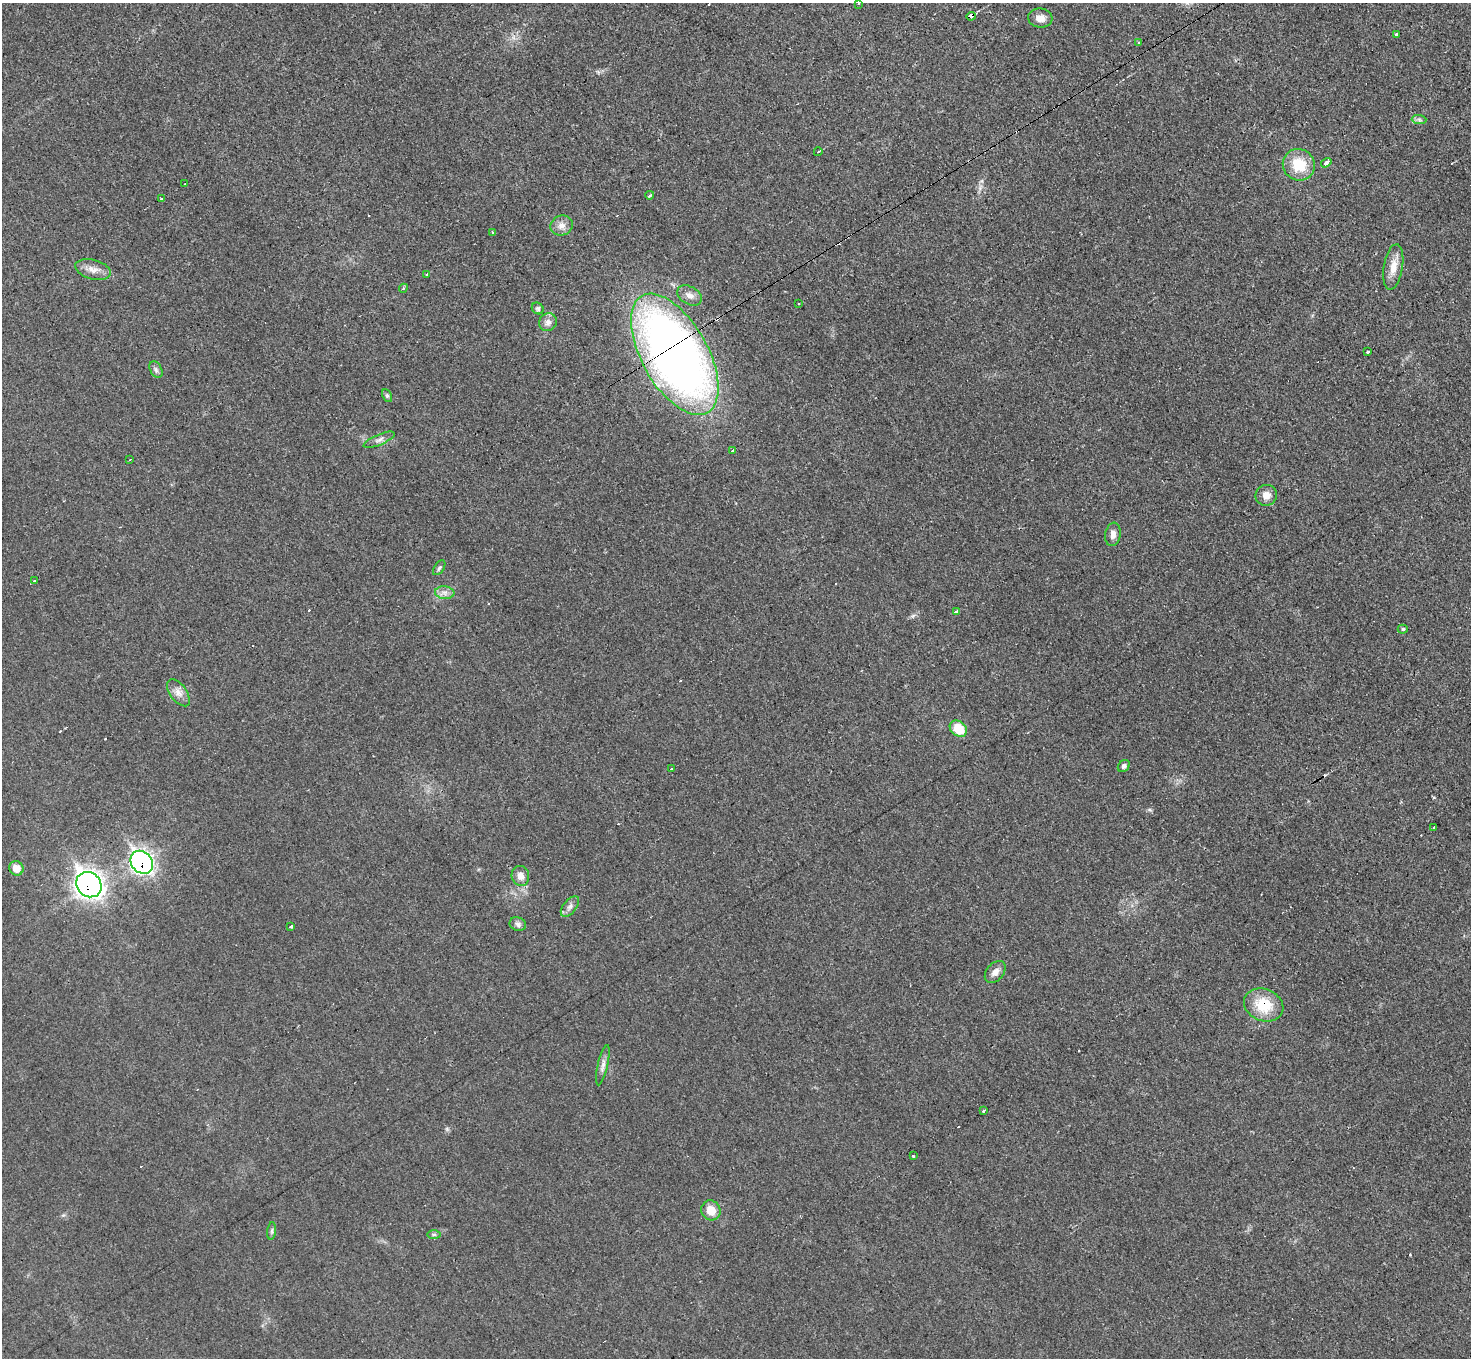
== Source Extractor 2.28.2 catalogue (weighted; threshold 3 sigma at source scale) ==
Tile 10 of 4 x 4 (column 2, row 3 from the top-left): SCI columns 1470-2938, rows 1512-2867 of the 5878 x 5872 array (HDU 1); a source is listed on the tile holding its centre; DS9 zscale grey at full resolution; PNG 1473 x 1360 px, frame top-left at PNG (2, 3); each listed source drawn as its Kron ellipse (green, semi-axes under 4 px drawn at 4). Shown black and unused: <1% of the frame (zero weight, under 3 of 4 exposures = <1% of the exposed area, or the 3 px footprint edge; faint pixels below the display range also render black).
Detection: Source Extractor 2.28.2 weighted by HDU 2 'WHT'; one run over the whole footprint, this tile lists its part. Background 0.0333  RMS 0.0044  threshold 0.0198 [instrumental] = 3 sigma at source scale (4.5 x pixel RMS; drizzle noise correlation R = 1.50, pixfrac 1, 0.05/0.05 arcsec/px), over >= 5 px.
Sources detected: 72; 16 cosmic-ray / hot-pixel residue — neither listed nor drawn; the other 56 listed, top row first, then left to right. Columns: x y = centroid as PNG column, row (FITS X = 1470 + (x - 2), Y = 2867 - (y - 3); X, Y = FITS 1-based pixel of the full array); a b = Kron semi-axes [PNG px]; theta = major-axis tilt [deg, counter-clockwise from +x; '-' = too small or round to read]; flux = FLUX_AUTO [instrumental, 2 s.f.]
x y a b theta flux
859 4 3 3 - 1.1
971 16 4 4 - 38
1040 18 12 9 -7 3.8
1397 35 4 3 - 3.6
1139 42 3 2 - 0.49
1419 119 7 4 -2 1.1
818 152 4 2 - 0.3
1326 163 5 3 - 9.4
1299 165 16 15 - 13
185 184 3 3 - 1.1
650 195 4 3 - 2.2
161 199 3 3 - 1.2
561 226 11 9 25 3.2
493 232 3 3 - 6.3
1393 267 23 9 80 5.7
93 269 18 9 -15 4
427 274 3 3 - 2.7
403 288 4 4 - 0.71
690 295 13 9 -29 2.9
799 303 3 2 - 0.48
538 308 6 5 - 0.98
548 322 9 8 - 2.5
1368 352 3 3 - 3.2
675 354 67 33 -61 400
156 370 9 5 -64 1.3
387 396 7 4 -62 0.81
379 440 16 5 22 2.1
732 450 3 3 - 1.7
130 460 3 2 - 0.54
1266 495 11 10 - 3.7
1113 534 12 7 81 2.8
439 568 8 5 56 0.89
34 581 3 3 - 5.3
445 593 10 6 -6 2
956 611 4 3 - 4.7
1403 629 5 4 - 0.76
178 693 15 8 -54 3.5
958 729 9 7 -42 12
1124 766 6 5 - 1.2
672 769 3 3 - 2.2
1433 827 3 2 - 0.75
142 862 12 10 -51 150
16 868 7 7 - 5.3
520 876 10 8 -76 3
89 885 13 12 - 290
570 907 12 6 51 2
518 924 8 6 -19 1.4
291 926 3 3 - 1.3
995 972 12 8 49 3.1
1264 1005 20 16 -21 15
603 1065 20 5 77 2.4
984 1111 3 3 - 2.4
913 1156 3 3 - 1.4
711 1210 10 9 - 6.7
272 1231 9 4 82 0.99
434 1234 7 4 0 0.84
Overlapping masked pixels (flux is a lower limit): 5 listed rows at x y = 971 16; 675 354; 142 862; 89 885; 1264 1005
Isophote crosses this tile's border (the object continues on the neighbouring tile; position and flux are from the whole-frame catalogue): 1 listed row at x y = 859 4